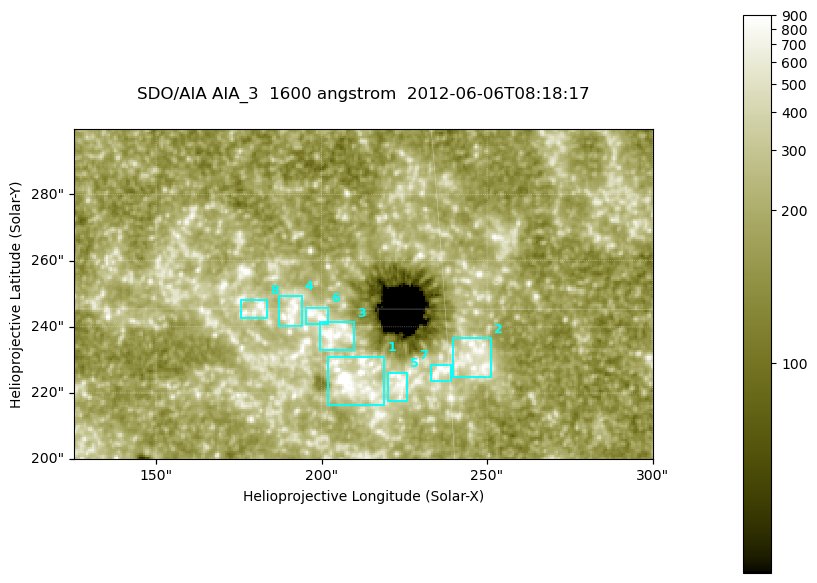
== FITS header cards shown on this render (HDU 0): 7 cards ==
TELESCOP= 'SDO/AIA '
INSTRUME= 'AIA_3   '
WAVELNTH=                 1600
WAVEUNIT= 'angstrom'
DATE-OBS= '2012-06-06T08:18:17.12'
CTYPE1  = 'HPLN-TAN'
CTYPE2  = 'HPLT-TAN'

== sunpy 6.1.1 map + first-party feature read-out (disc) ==
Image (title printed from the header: SDO/AIA AIA_3  1600 angstrom  2012-06-06T08:18:17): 287 x 164 px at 0.609 arcsec/px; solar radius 946 arcsec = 1552 px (partial field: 0.6% of the solar disc is inside the frame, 100% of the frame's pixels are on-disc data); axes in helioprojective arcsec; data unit not stated in the header (colour bar unlabelled)
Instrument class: DISC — disc imager (sunpy class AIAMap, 1600 A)
Bright regions (active regions / flare kernels): reference = the on-disc median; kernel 3 px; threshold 5 sigma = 350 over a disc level ~188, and >= 1.15x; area >= 47 px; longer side >= 3 px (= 1.8 arcsec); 8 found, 8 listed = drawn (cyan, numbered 1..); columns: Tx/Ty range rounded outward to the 2 arcsec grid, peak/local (2 s.f.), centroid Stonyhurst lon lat
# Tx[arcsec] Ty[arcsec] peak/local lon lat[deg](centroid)
1 202..220 216..232 11 +13 +14
2 238..252 224..238 4.4 +15 +14
3 198..210 232..242 6 +13 +15
4 186..194 240..250 4.6 +12 +15
5 220..226 216..226 4.7 +14 +14
6 194..202 240..246 5.5 +12 +15
7 232..240 224..230 5.5 +15 +14
8 176..184 242..248 4.8 +11 +15